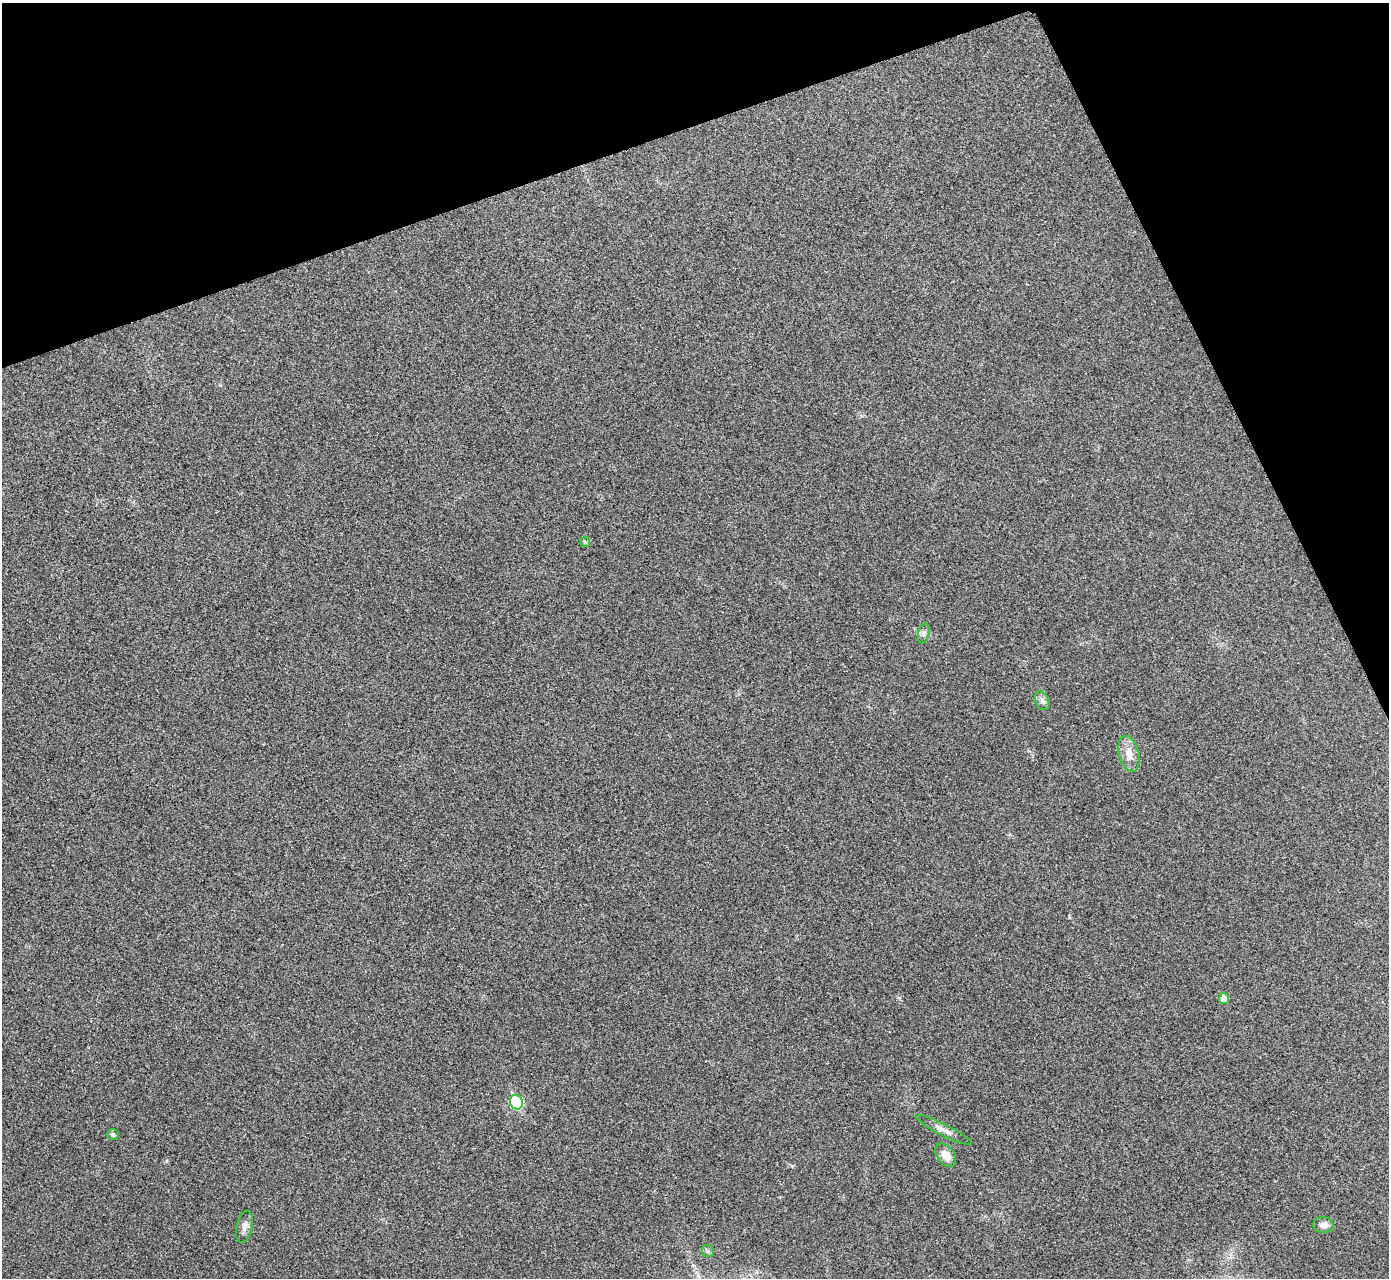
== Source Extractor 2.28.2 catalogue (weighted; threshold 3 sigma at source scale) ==
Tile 3 of 4 x 4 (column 3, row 1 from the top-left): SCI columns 2779-4165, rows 3985-5260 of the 5559 x 5548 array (HDU 1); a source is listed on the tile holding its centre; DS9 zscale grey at full resolution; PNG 1391 x 1280 px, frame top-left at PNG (2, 3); each listed source drawn as its Kron ellipse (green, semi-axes under 4 px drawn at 4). Shown black and unused: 18% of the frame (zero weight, under 3 of 4 exposures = <1% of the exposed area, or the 3 px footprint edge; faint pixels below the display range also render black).
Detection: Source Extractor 2.28.2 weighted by HDU 2 'WHT'; one run over the whole footprint, this tile lists its part. Background 0.0293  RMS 0.0061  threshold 0.0273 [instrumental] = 3 sigma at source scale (4.5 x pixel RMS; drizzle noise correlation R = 1.50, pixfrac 1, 0.05/0.05 arcsec/px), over >= 5 px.
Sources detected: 12; all 12 listed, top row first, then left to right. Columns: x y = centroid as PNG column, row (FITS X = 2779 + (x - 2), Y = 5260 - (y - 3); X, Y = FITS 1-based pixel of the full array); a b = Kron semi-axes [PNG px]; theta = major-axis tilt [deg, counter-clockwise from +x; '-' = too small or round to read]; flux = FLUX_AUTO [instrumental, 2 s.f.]
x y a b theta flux
585 542 5 5 - 0.84
924 633 10 5 76 1.8
1042 701 10 7 -67 2.3
1129 754 18 10 -76 6.5
1224 998 5 5 - 5.8
516 1102 7 6 - 45
944 1130 31 5 -27 4.3
113 1135 6 5 - 1.3
946 1155 13 8 -53 6.2
1323 1225 10 8 -6 3.2
245 1227 16 8 78 3.6
708 1251 6 6 - 1.2